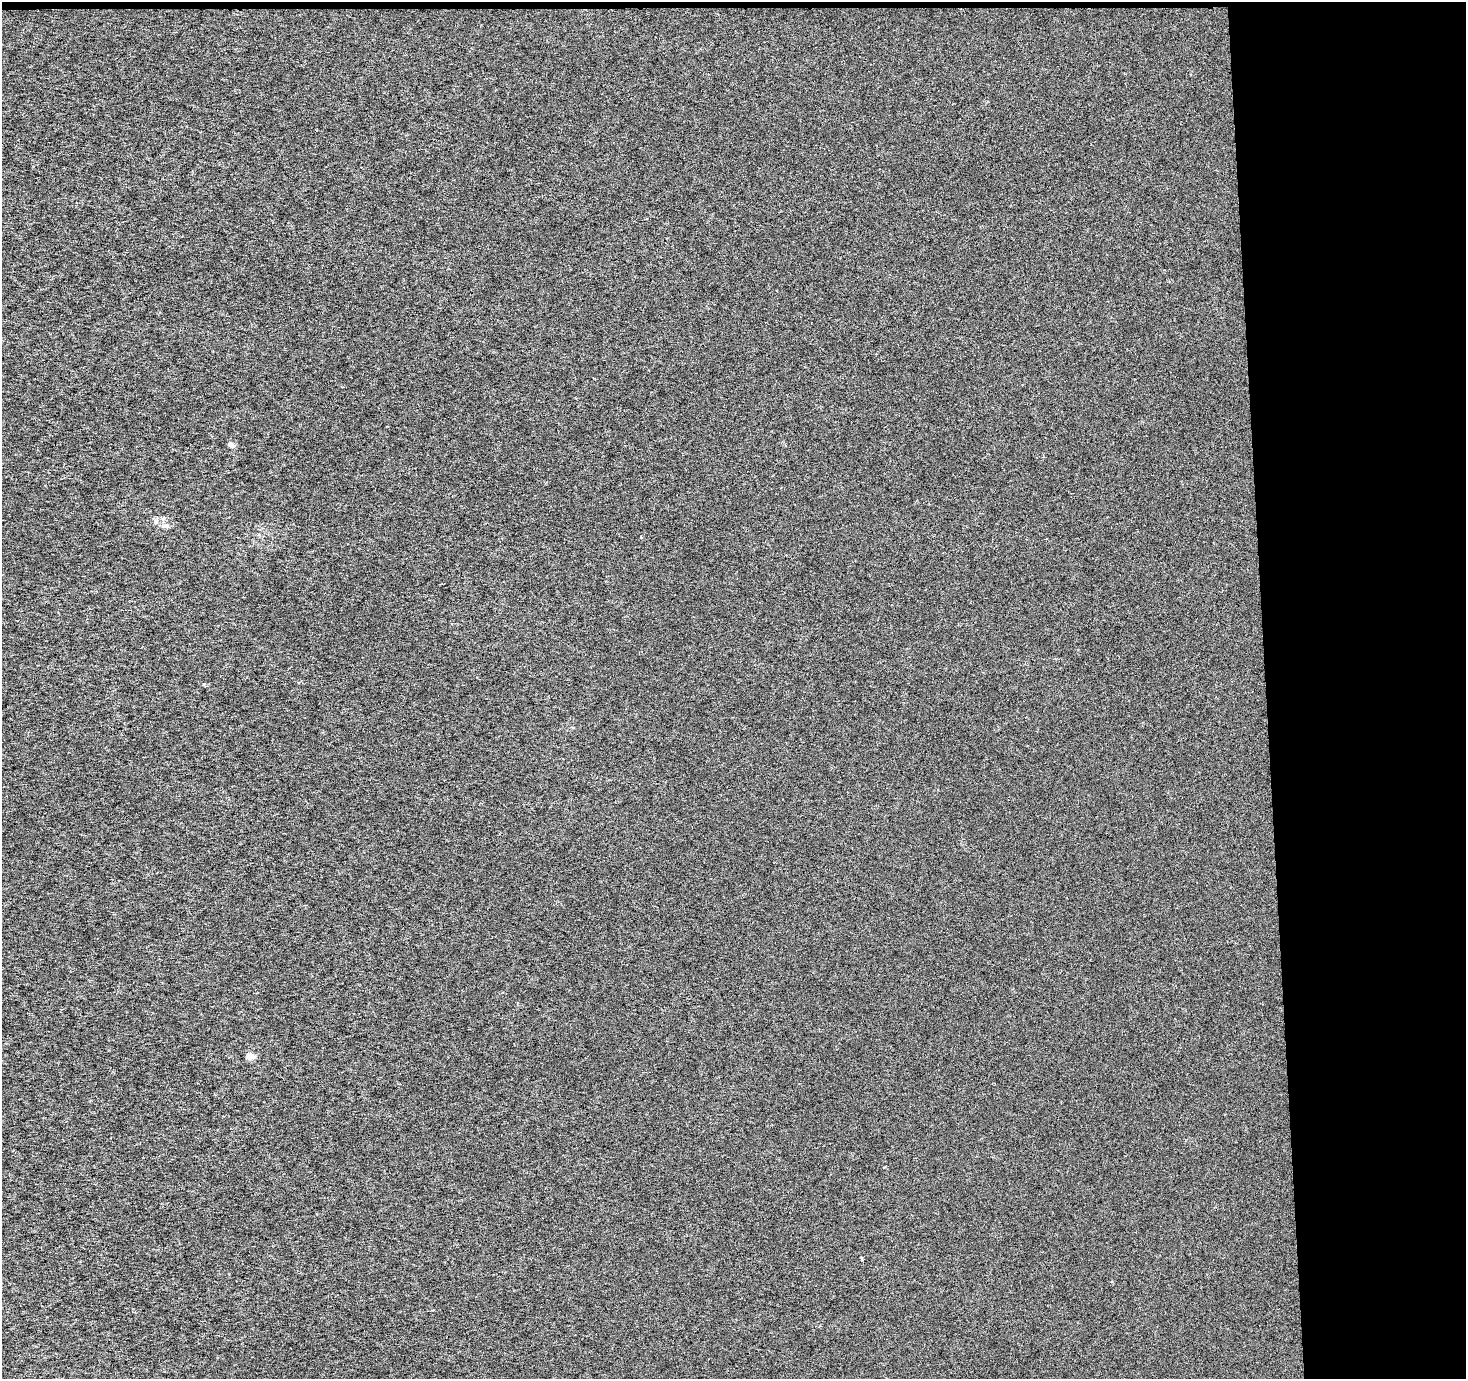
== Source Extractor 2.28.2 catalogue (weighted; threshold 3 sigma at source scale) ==
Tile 3 of 3 x 3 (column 3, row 1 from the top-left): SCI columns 2929-4392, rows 2755-4131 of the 4393 x 4131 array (HDU 1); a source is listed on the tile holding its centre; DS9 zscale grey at full resolution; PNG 1468 x 1381 px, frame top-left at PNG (2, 2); no overlay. Shown black and unused: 14% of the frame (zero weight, under 3 of 6 exposures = <1% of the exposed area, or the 3 px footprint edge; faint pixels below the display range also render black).
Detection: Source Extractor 2.28.2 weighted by HDU 2 'WHT'; one run over the whole footprint, this tile lists its part. Background -1.50e-04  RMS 0.0016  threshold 0.00659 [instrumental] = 3 sigma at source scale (4.09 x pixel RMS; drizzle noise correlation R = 1.36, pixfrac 0.8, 0.0396/0.0396 arcsec/px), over >= 5 px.
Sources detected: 4; all 4 listed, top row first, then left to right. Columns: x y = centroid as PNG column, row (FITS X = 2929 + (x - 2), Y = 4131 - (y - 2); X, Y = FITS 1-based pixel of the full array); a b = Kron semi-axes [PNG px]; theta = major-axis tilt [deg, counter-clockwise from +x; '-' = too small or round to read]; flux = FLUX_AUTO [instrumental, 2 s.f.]
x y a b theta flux
231 445 8 5 -39 0.4
156 521 6 4 46 0.28
166 526 5 5 - 0.28
250 1056 5 4 - 2.5